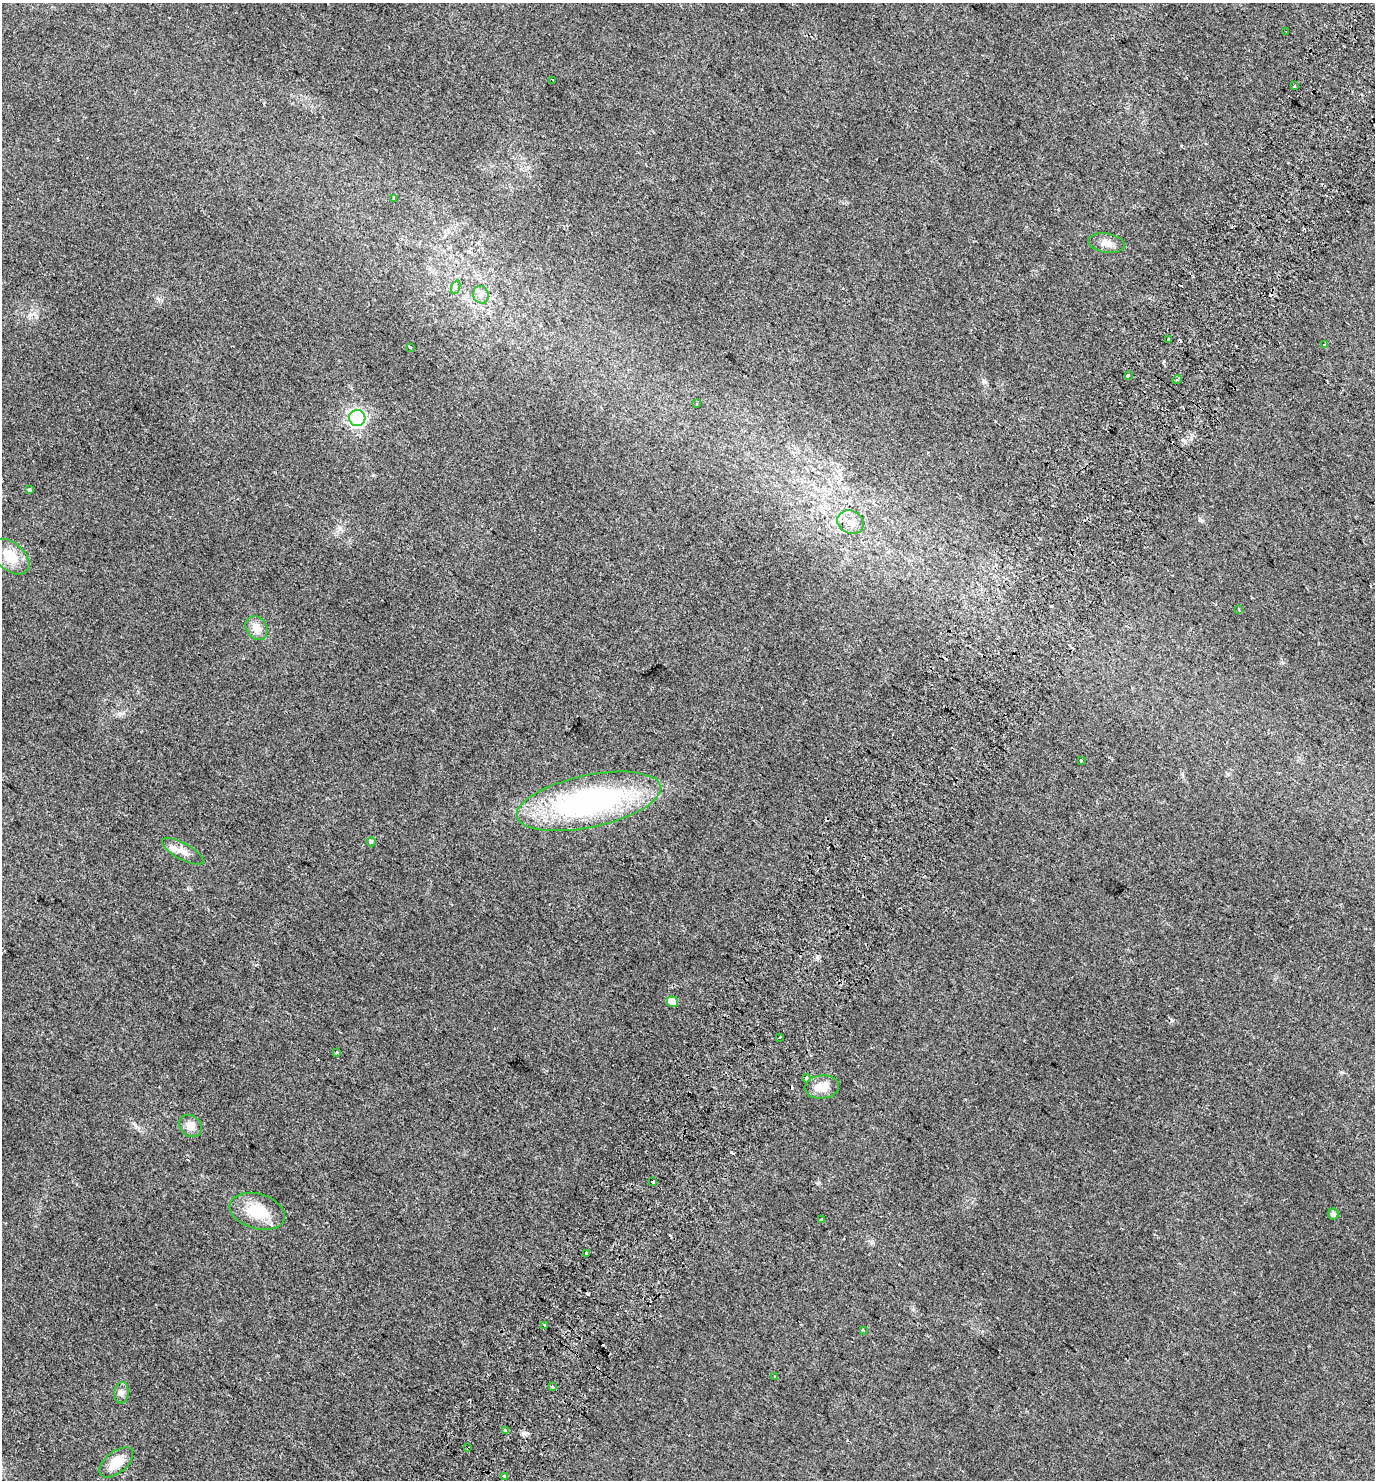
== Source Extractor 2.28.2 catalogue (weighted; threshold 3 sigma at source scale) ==
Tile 10 of 4 x 4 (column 2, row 3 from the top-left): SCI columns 1642-3014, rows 1544-3021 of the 6096 x 6036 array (HDU 1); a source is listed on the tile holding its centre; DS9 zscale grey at full resolution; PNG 1377 x 1482 px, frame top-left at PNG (2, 3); each listed source drawn as its Kron ellipse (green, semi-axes under 4 px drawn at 4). Shown black and unused: <1% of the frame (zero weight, under 2 of 3 exposures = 4% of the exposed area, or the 3 px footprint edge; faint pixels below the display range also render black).
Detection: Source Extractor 2.28.2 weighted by HDU 2 'WHT'; one run over the whole footprint, this tile lists its part. Background 0.0256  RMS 0.0054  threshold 0.0245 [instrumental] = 3 sigma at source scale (4.5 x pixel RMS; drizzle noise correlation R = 1.50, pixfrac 1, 0.0396/0.0396 arcsec/px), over >= 5 px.
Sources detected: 61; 18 cosmic-ray / hot-pixel residue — neither listed nor drawn; the other 43 listed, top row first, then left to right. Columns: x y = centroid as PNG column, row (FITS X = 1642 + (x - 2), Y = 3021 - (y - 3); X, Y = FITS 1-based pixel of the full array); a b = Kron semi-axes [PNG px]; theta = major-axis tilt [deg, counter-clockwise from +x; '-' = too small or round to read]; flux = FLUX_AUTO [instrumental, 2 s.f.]
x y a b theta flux
1286 32 2 2 - 0.36
553 80 3 2 - 0.77
1294 86 3 2 - 1.7
394 198 3 3 - 1.8
1106 243 18 9 -10 4.4
456 287 7 4 71 1.1
481 295 9 7 -76 2.4
1169 339 3 3 - 3.8
1324 345 3 3 - 1.9
411 348 3 3 - 1.1
1128 376 3 3 - 1
1177 380 4 3 - 0.58
696 404 4 2 - 0.36
357 418 8 8 - 130
29 490 4 3 - 1.8
850 522 13 11 -27 5
10 557 22 14 -40 12
1239 610 3 3 - 0.45
256 628 13 10 -57 5.5
1081 760 3 2 - 0.55
589 801 73 26 12 130
371 842 5 4 - 0.58
183 851 23 8 -29 4.9
672 1002 5 5 - 6.1
780 1037 3 2 - 0.48
337 1052 3 3 - 1.5
806 1078 4 3 - 4.2
822 1087 17 11 6 7.4
190 1126 12 10 -43 4.1
652 1182 3 3 - 14
257 1211 28 17 -16 16
1333 1214 5 5 - 1.6
821 1220 3 3 - 1.9
586 1253 3 3 - 1.6
545 1326 3 3 - 9.1
863 1330 3 3 - 0.41
775 1377 3 2 - 0.64
552 1386 3 3 - 2.6
121 1393 11 7 83 2.1
505 1431 3 3 - 3.6
468 1448 3 2 - 0.56
116 1462 20 10 39 9
505 1476 3 3 - 1.2
Overlapping masked pixels (flux is a lower limit): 1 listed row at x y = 468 1448
Unlisted compact peaks at least as high as the median listed source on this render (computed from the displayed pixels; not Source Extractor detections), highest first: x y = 523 1433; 984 381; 1185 442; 1201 520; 1342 1072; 119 714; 135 1125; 157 298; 819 1182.